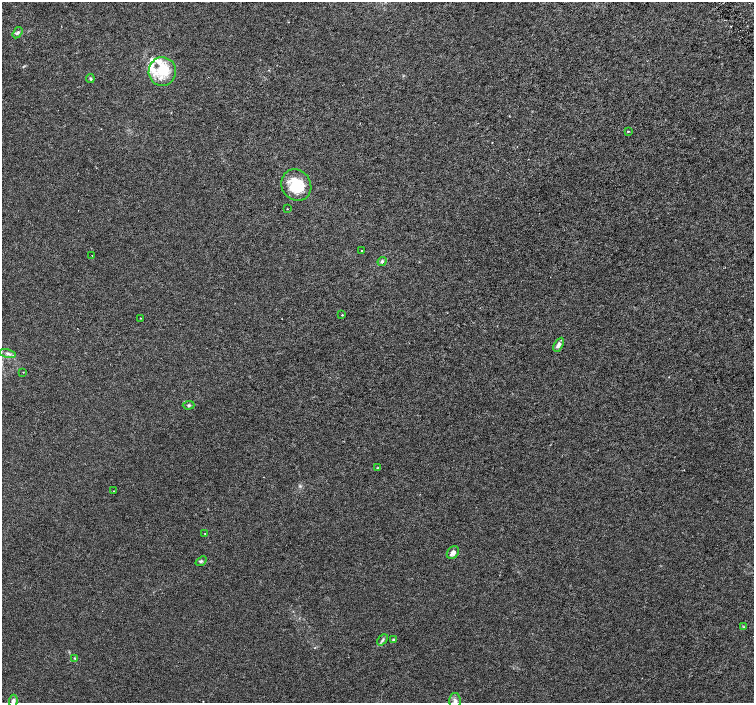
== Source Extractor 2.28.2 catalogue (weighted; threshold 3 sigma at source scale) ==
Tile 10 of 4 x 4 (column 2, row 3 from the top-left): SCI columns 1510-3012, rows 1603-3003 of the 6019 x 5941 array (HDU 1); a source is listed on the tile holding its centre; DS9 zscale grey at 2 x 2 block average (1 PNG px = mean of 2 x 2 image px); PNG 756 x 705 px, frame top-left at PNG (2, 2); each listed source drawn as its Kron ellipse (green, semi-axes under 4 px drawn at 4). Shown black and unused: <1% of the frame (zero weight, under 3 of 6 exposures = <1% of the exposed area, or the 3 px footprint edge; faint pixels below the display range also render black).
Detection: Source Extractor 2.28.2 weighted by HDU 2 'WHT'; one run over the whole footprint, this tile lists its part. Background 7.05e-04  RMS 0.0017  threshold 0.00694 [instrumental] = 3 sigma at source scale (4.09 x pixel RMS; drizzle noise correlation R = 1.36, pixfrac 0.8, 0.0396/0.0396 arcsec/px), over >= 5 px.
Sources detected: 31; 5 inside a brighter listed object's ellipse — not listed separately; the other 26 listed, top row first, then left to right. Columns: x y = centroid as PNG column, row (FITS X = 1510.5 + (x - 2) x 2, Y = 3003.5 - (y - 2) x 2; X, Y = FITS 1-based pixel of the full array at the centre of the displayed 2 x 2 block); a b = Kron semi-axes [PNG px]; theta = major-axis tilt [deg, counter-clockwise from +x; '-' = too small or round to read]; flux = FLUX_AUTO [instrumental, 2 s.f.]
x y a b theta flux
17 33 6 4 56 0.78
162 72 14 13 - 8.4
90 78 4 3 - 0.44
628 131 3 2 - 0.32
296 185 16 14 -56 12
287 209 2 2 - 0.18
362 251 2 2 - 0.2
92 256 2 2 - 0.13
382 261 5 4 - 0.67
342 315 2 2 - 0.69
140 318 2 2 - 0.2
559 345 7 4 60 1.4
7 353 8 4 -15 1.1
23 372 2 2 - 0.16
189 405 6 3 2 0.53
377 468 3 3 - 0.28
113 491 2 2 - 0.18
205 534 3 2 - 0.16
453 552 7 5 51 1.7
201 561 6 4 37 0.62
744 627 4 3 - 0.3
383 640 6 3 47 0.69
393 640 3 3 - 0.41
75 658 3 3 - 0.3
13 701 6 4 83 1.6
455 701 8 5 -89 1.6
Isophote crosses this tile's border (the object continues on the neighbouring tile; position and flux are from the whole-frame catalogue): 1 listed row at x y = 13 701
Diffuse or blended objects may show on this block-average render without a row.